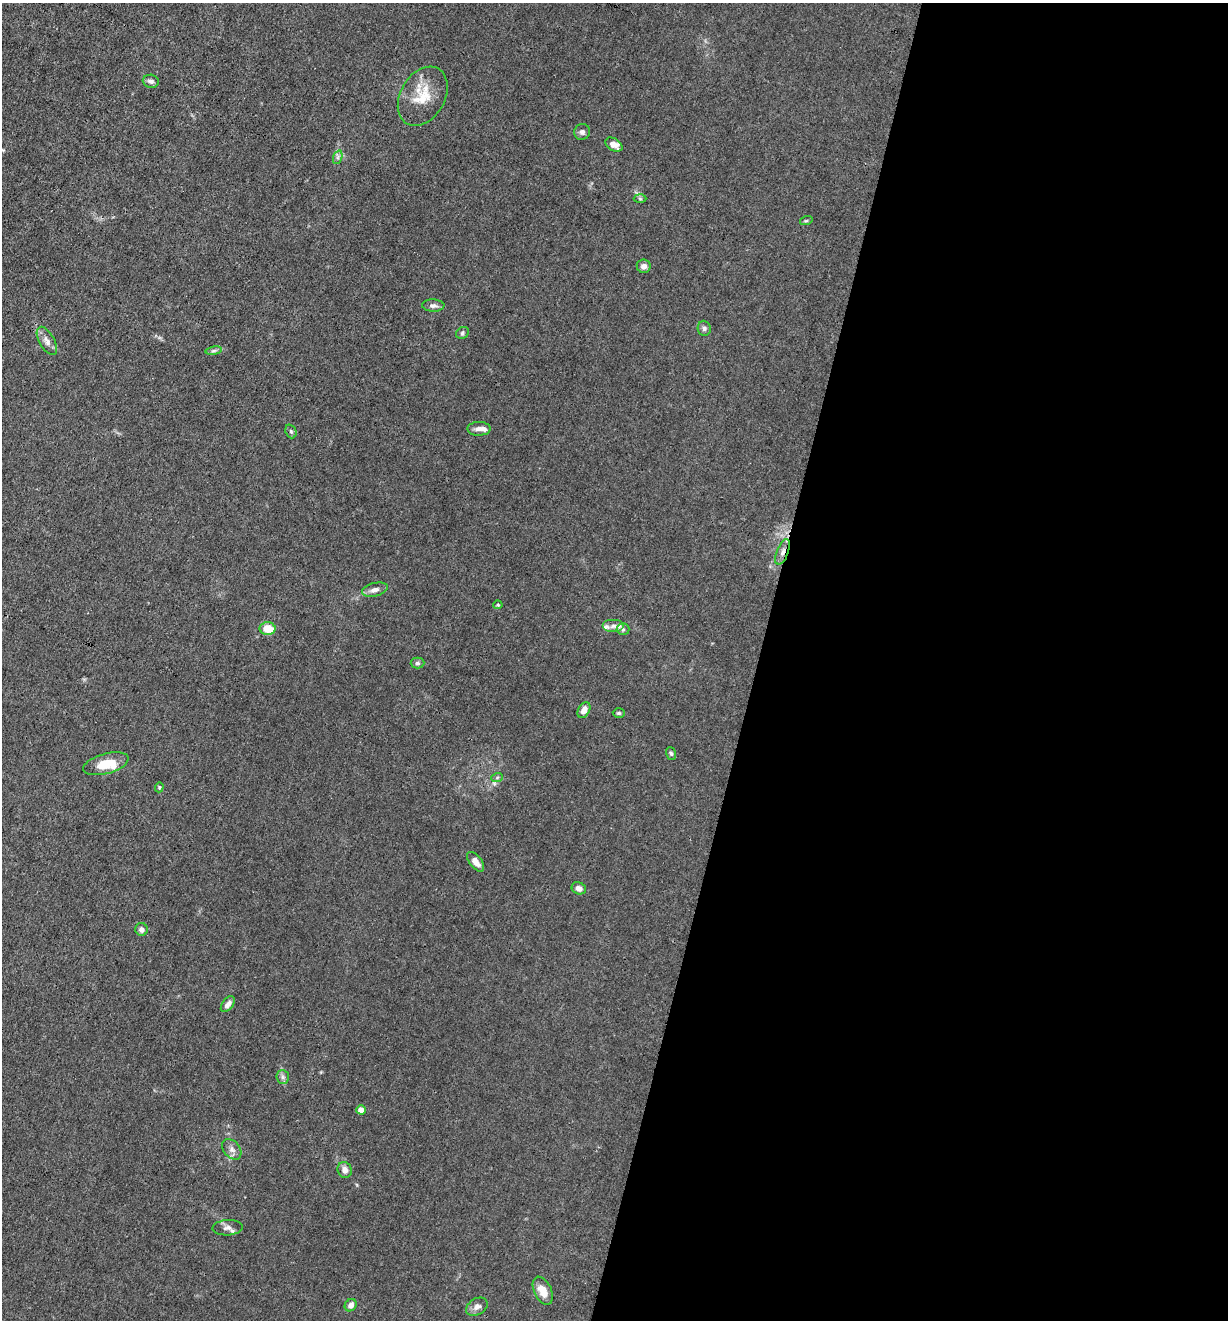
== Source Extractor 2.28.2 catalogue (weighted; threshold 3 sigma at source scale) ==
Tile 12 of 4 x 4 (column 4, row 3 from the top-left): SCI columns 3811-5036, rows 1319-2636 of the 5293 x 5273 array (HDU 1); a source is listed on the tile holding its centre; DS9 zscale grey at full resolution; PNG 1230 x 1322 px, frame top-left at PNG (2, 3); each listed source drawn as its Kron ellipse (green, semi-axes under 4 px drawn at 4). Shown black and unused: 38% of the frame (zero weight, under 3 of 4 exposures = <1% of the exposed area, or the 3 px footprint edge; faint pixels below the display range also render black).
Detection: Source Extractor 2.28.2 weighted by HDU 2 'WHT'; one run over the whole footprint, this tile lists its part. Background 0.0242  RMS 0.003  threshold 0.0133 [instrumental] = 3 sigma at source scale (4.5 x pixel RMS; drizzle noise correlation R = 1.50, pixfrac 1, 0.05/0.05 arcsec/px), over >= 5 px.
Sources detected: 43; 3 inside a brighter listed object's ellipse — not listed separately; the other 40 listed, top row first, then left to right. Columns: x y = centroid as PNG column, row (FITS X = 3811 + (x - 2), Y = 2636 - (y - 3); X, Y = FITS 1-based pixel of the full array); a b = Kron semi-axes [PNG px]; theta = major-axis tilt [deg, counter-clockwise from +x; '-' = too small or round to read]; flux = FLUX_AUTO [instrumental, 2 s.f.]
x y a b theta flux
151 81 8 6 -5 0.93
423 96 31 22 60 8.2
582 132 8 8 - 0.93
614 145 9 6 -29 2.2
338 157 7 4 72 0.69
640 198 6 4 -2 0.41
806 221 6 4 18 0.35
644 266 7 6 - 1.4
433 306 11 6 -1 1.1
704 328 7 6 - 0.82
462 333 7 5 36 0.61
47 341 16 7 -60 1.8
214 351 8 4 8 0.66
479 429 12 7 0 1.4
291 431 7 5 -68 0.51
783 552 13 6 70 1.5
375 590 13 6 14 1.5
498 605 4 4 - 0.32
613 626 11 6 0 1.5
268 629 8 6 -2 5.5
623 629 6 6 - 0.64
417 663 7 5 1 0.62
584 710 8 5 61 2.2
619 713 6 5 - 0.45
671 753 6 5 - 0.54
106 764 23 10 15 6.2
497 778 6 4 20 0.39
159 787 5 4 - 0.31
476 862 11 6 -52 2.2
579 888 7 6 - 1.5
141 929 6 6 - 1
228 1004 9 5 53 1.4
283 1077 7 6 - 0.81
361 1110 4 4 - 3.2
232 1149 11 8 -50 1.4
345 1170 8 7 - 1.9
227 1228 15 7 2 1.4
543 1291 15 8 -64 3.9
351 1305 6 5 - 1.5
477 1307 11 8 29 1.5
Overlapping masked pixels (flux is a lower limit): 1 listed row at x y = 783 552